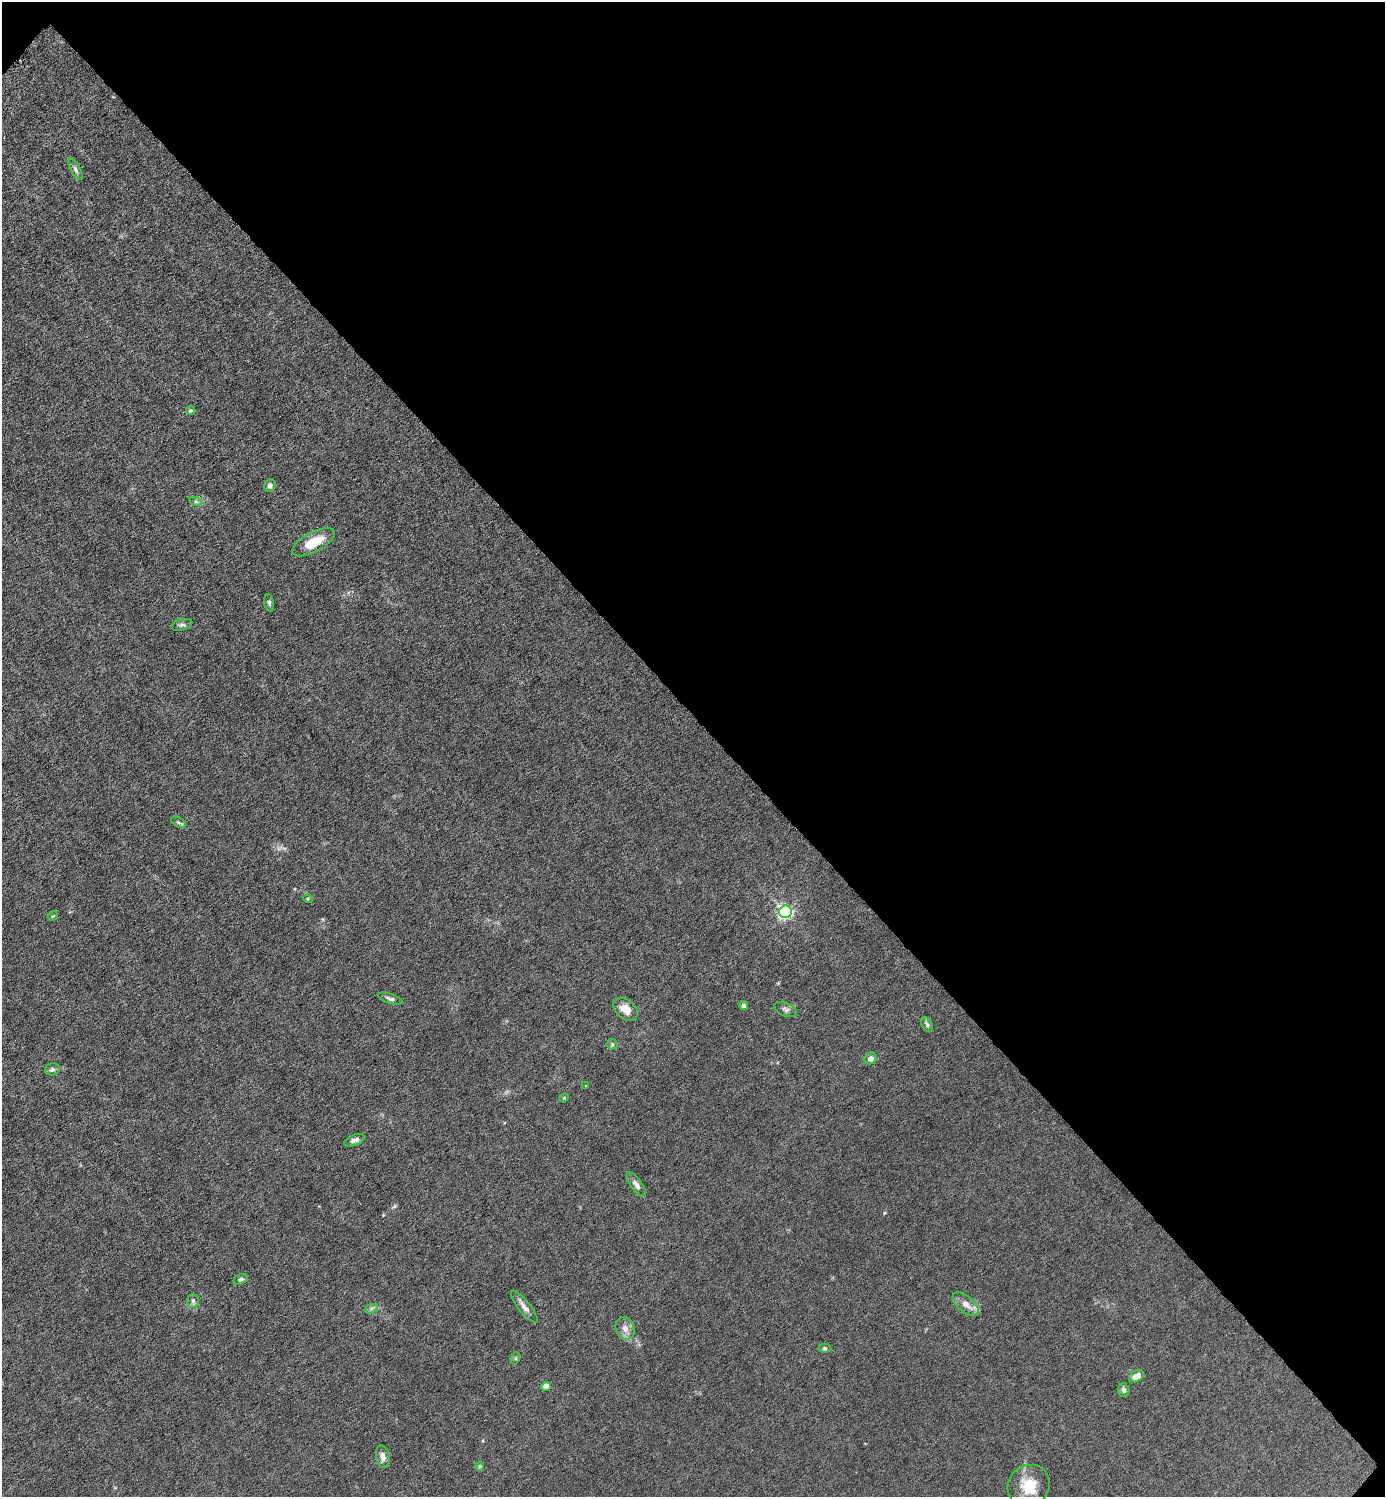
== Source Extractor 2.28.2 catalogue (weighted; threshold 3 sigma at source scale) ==
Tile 8 of 4 x 4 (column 4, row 2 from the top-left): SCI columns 4303-5685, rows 2991-4485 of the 5980 x 5980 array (HDU 1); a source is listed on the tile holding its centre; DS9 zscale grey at full resolution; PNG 1387 x 1499 px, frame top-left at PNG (2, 2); each listed source drawn as its Kron ellipse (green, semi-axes under 4 px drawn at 4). Shown black and unused: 48% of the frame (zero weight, under 6 of 12 exposures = <1% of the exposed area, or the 3 px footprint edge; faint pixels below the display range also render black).
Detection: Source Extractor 2.28.2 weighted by HDU 2 'WHT'; one run over the whole footprint, this tile lists its part. Background 0.0152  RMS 0.0031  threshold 0.0127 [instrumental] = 3 sigma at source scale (4.09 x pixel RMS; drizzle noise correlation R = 1.36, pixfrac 0.8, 0.05/0.05 arcsec/px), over >= 5 px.
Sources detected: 39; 2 inside a brighter listed object's ellipse — not listed separately; the other 37 listed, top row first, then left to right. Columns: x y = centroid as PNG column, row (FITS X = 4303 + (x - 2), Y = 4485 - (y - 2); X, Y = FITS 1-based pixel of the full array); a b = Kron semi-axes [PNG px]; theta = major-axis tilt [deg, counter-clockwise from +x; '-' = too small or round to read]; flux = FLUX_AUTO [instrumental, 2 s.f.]
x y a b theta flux
75 169 12 4 -61 0.76
191 411 4 4 - 0.4
270 486 6 5 - 0.94
196 502 6 4 -19 0.46
313 542 23 10 28 6.1
269 603 9 5 -79 0.55
182 625 10 5 17 0.75
178 822 8 4 -31 0.56
308 899 5 3 - 0.24
785 912 6 6 - 68
53 916 5 3 - 0.3
390 999 13 5 -18 0.83
744 1006 4 4 - 1.1
626 1009 14 9 -40 3
786 1009 12 6 -23 0.94
927 1025 8 5 -64 0.58
612 1044 5 5 - 0.39
871 1058 6 5 - 1.5
52 1069 7 6 - 0.89
586 1086 4 4 - 0.26
564 1098 5 4 - 0.31
354 1140 11 5 21 1.3
636 1185 15 6 -54 1.3
241 1279 7 5 26 0.62
193 1301 7 5 -88 0.68
966 1304 16 8 -41 2.3
524 1307 20 6 -51 1.7
371 1309 7 4 20 0.58
625 1328 11 9 -67 1.9
825 1348 6 4 -1 0.45
516 1358 6 4 72 0.34
1136 1376 8 5 28 2.3
546 1386 5 4 - 3.8
1124 1390 7 5 -76 0.77
383 1457 11 6 -79 1.5
480 1466 4 4 - 0.29
1029 1486 22 20 39 6.4